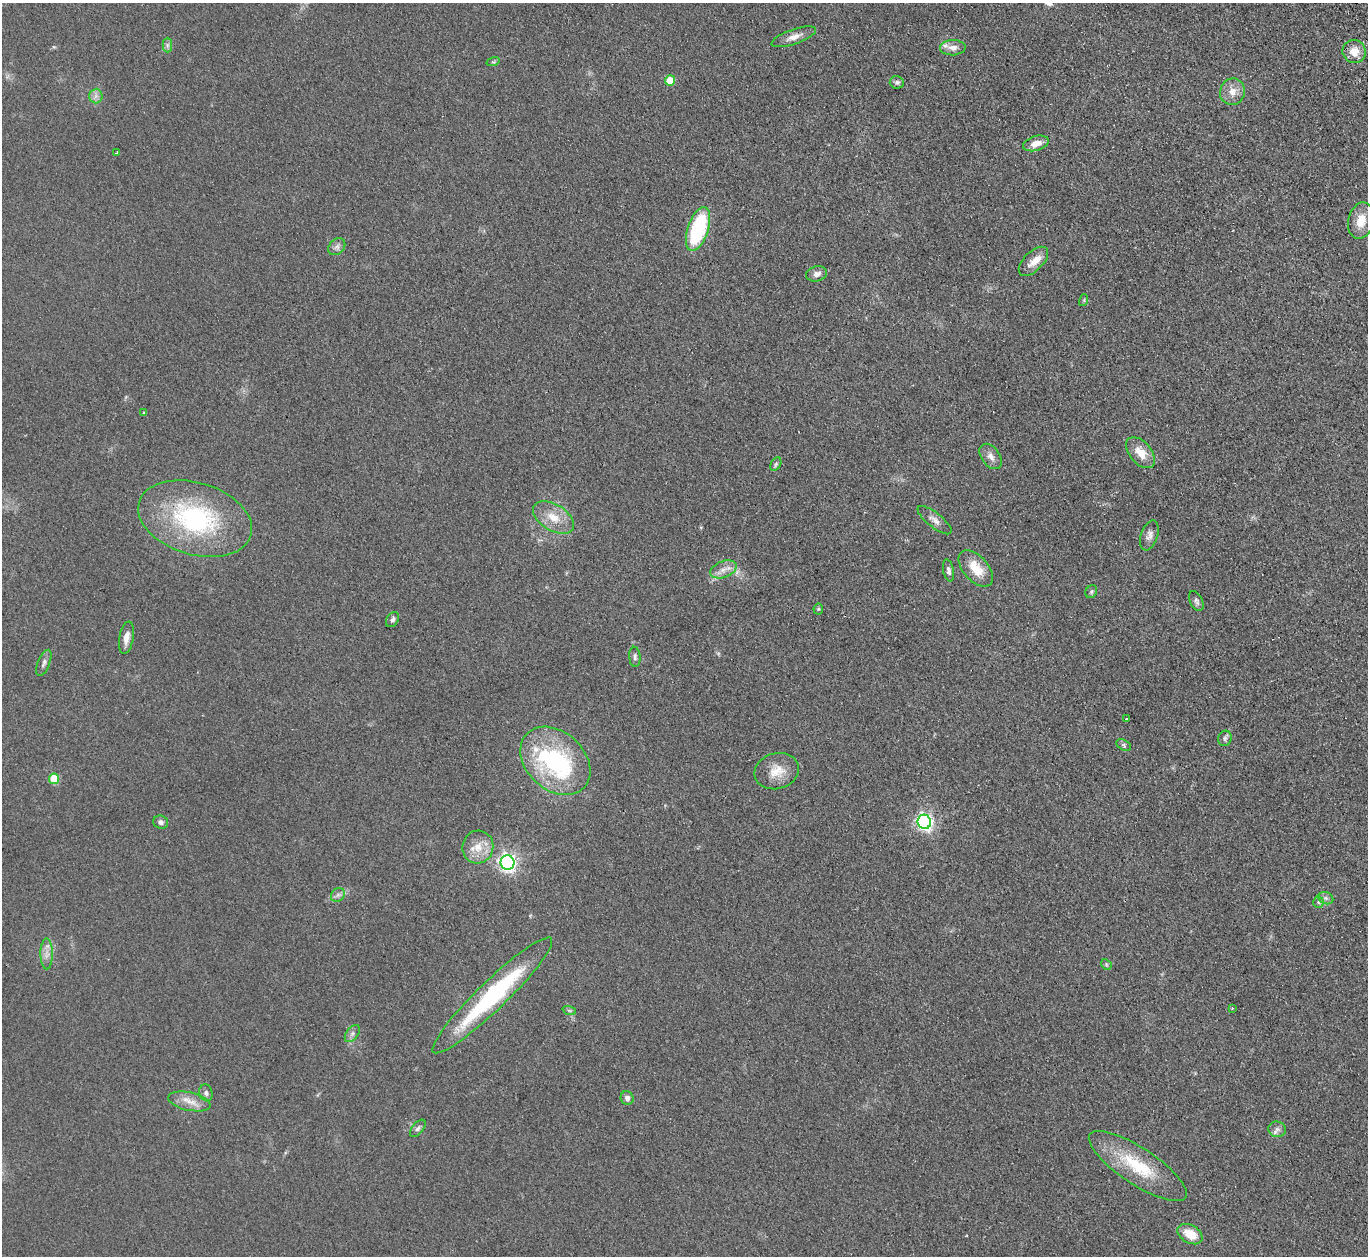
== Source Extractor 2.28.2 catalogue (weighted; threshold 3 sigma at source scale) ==
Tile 10 of 4 x 4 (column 2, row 3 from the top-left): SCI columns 1422-2787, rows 1431-2684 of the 5574 x 5496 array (HDU 1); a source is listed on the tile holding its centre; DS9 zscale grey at full resolution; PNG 1370 x 1258 px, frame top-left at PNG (2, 3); each listed source drawn as its Kron ellipse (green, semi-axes under 4 px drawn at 4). Shown black and unused: <1% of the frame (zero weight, under 2 of 3 exposures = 3% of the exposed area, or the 3 px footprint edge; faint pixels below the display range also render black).
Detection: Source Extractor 2.28.2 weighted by HDU 2 'WHT'; one run over the whole footprint, this tile lists its part. Background 0.0465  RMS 0.0085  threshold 0.038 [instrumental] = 3 sigma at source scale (4.5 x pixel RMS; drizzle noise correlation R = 1.50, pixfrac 1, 0.05/0.05 arcsec/px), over >= 5 px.
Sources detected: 65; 1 inside a brighter object's white glare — neither listed nor drawn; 3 inside a brighter listed object's ellipse — not listed separately; the other 61 listed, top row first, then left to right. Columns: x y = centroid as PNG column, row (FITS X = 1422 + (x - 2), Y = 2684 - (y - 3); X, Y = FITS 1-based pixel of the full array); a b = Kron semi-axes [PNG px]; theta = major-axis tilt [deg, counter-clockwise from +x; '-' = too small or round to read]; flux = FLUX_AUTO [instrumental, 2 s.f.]
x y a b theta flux
794 37 23 7 19 7.1
167 45 7 4 90 2
953 48 13 7 2 5.6
1354 52 12 11 - 11
493 62 7 4 17 1.3
670 80 5 5 - 19
897 82 7 6 - 2.3
1232 92 13 12 - 9.1
96 96 7 6 - 3.3
1036 143 13 7 16 9
116 153 3 3 - 2.4
1361 221 18 12 78 15
698 229 22 10 71 78
337 247 9 7 45 3.3
1033 261 18 9 45 9.5
817 274 10 7 13 4.5
1084 300 6 4 73 1
144 413 4 4 - 0.98
1141 453 18 11 -49 14
991 456 14 9 -53 5.7
776 464 7 4 60 1.6
553 517 23 13 -32 16
195 519 58 36 -17 130
935 520 21 7 -38 5.4
1149 535 15 8 70 4.8
976 568 22 12 -48 18
723 569 14 8 21 6.7
948 570 11 5 -79 3.2
1091 592 7 5 59 1.5
1196 601 11 6 -64 2.6
818 609 5 5 - 1.1
392 620 8 5 56 2.7
126 638 16 7 80 6.3
635 657 10 5 -85 2.5
44 663 14 6 68 3.2
1127 719 3 3 - 2
1225 738 8 6 72 2.5
1124 745 8 5 -27 1.6
555 761 39 29 -43 110
777 771 22 18 15 16
54 779 5 5 - 28
161 822 7 6 - 2.9
924 822 7 6 - 290
478 847 16 15 - 14
507 862 7 7 - 350
338 895 7 6 - 2.6
1326 898 8 6 -21 2.5
1318 902 6 5 - 1.5
47 954 15 6 -89 5.7
1106 964 6 4 -48 1.2
492 995 82 14 44 110
1232 1008 2 2 - 0.81
569 1010 7 4 -19 1.6
352 1033 10 6 52 2.8
206 1093 8 6 -74 2.7
627 1098 7 6 - 3.8
189 1101 22 9 -12 9.7
418 1128 10 5 51 2.5
1277 1129 9 7 -13 3.7
1138 1166 57 18 -34 49
1190 1234 14 8 -30 17